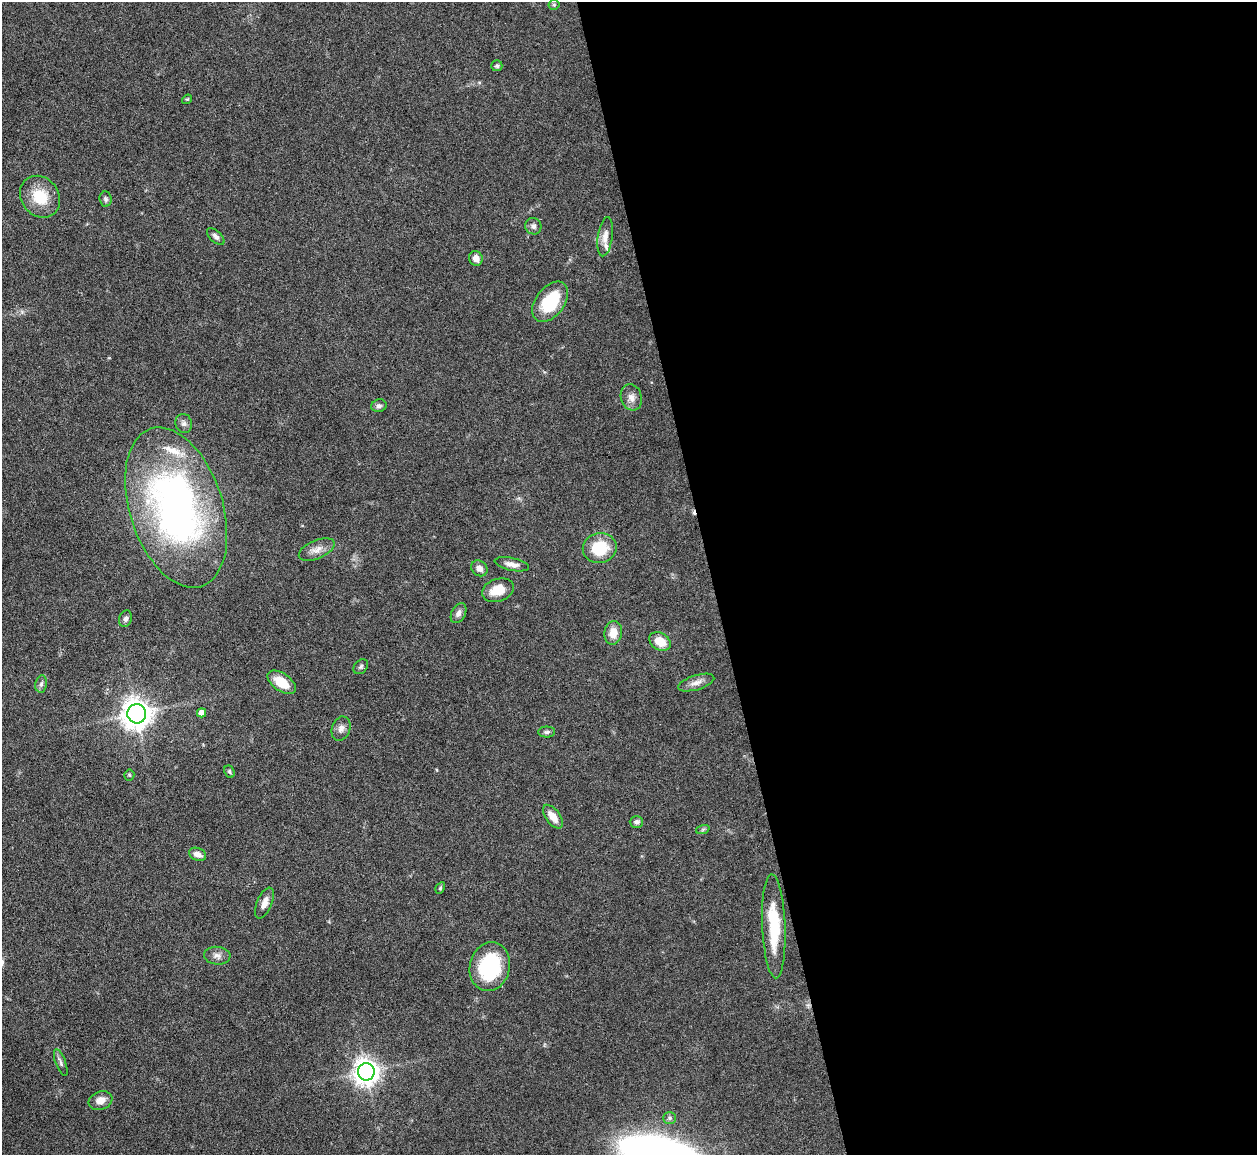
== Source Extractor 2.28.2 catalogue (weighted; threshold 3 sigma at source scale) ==
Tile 8 of 4 x 4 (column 4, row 2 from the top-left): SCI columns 3767-5021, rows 2561-3713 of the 5021 x 5000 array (HDU 1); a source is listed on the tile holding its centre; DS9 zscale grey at full resolution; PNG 1259 x 1157 px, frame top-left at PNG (2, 2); each listed source drawn as its Kron ellipse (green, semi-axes under 4 px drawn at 4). Shown black and unused: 43% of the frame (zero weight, under 3 of 6 exposures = <1% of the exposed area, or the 3 px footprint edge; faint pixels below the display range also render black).
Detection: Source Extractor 2.28.2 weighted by HDU 2 'WHT'; one run over the whole footprint, this tile lists its part. Background 0.146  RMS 0.0041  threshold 0.0169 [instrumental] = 3 sigma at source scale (4.09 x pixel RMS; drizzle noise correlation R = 1.36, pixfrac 0.8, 0.05/0.05 arcsec/px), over >= 5 px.
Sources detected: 49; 1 cosmic-ray / hot-pixel residue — neither listed nor drawn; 2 inside a brighter listed object's ellipse — not listed separately; the other 46 listed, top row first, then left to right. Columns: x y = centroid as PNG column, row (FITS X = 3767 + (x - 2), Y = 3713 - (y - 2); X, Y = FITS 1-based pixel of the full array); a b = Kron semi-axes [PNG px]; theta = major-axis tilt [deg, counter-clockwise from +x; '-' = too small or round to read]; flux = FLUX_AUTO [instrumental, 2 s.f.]
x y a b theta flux
554 5 5 5 - 0.61
497 66 5 5 - 0.66
187 99 5 4 - 0.45
40 197 22 18 -51 12
105 199 7 6 - 1
533 226 8 8 - 1.4
216 236 10 5 -43 1.3
605 237 20 7 82 3.1
476 258 7 6 - 2.4
550 302 23 14 53 17
631 397 13 10 -73 2.8
379 406 8 6 13 1.1
184 423 9 8 - 1.6
176 507 83 46 -72 160
600 548 17 15 11 14
317 550 19 9 23 3.2
512 564 17 6 -12 2.4
479 568 9 7 -40 2.3
498 590 16 11 19 6.8
458 613 11 7 62 1.7
126 619 8 6 73 1.2
613 633 12 9 80 4.8
660 641 11 8 -31 6.4
361 667 8 6 47 0.87
282 682 16 8 -35 7.8
696 683 19 7 17 2.5
41 684 8 5 80 1.2
202 713 5 4 - 3.1
137 714 9 9 - 520
341 729 12 9 70 2.1
547 732 8 5 1 0.87
229 772 6 5 - 0.63
129 775 5 5 - 0.55
553 817 14 7 -54 4.5
636 822 7 6 - 1.1
703 829 7 4 19 0.62
198 854 9 6 -22 2.6
440 888 6 4 61 0.53
264 903 16 7 67 2.9
774 926 52 11 -88 19
217 956 13 9 -4 2.2
490 967 25 20 76 29
61 1063 14 5 -70 1.2
366 1072 9 8 - 370
100 1101 12 9 20 3.5
670 1118 6 5 - 0.88